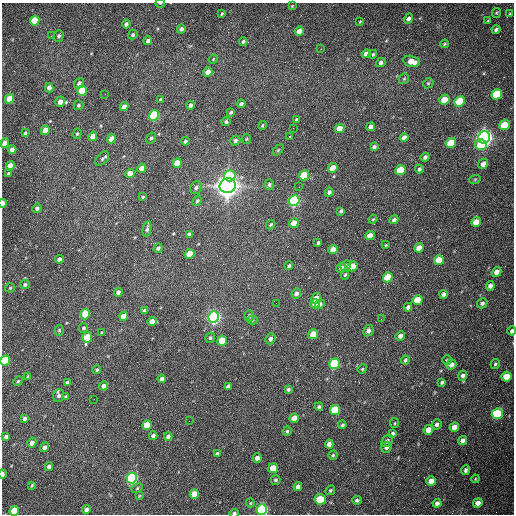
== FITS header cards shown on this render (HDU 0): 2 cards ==
NAXIS1  =                  512 /fastest changing axis
NAXIS2  =                  512 /next to fastest changing axis

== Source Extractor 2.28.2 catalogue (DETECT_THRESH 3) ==
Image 512 x 512 px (HDU 0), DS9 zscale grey, 1 PNG px = 1 image px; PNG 516 x 516 px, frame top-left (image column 1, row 512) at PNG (2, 3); each listed source drawn as its Kron ellipse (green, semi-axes under 4 px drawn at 4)
Background 1490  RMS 22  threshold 66.8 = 3 sigma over >= 5 px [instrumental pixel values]
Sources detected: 219; all 219 listed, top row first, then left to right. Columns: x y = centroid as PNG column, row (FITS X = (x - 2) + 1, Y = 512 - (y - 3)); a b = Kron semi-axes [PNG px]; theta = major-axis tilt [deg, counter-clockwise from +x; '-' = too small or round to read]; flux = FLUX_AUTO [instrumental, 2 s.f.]
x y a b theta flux
160 3 5 2 - 1.9e+03
292 6 4 3 - 1.3e+03
496 13 5 3 - 1.6e+03
222 14 3 3 - 1.7e+03
510 14 3 3 - 1.4e+03
408 19 5 4 - 4.4e+03
35 20 5 4 - 4.9e+04
488 21 4 3 - 1.6e+03
360 22 3 2 - 1.2e+03
126 24 4 4 - 4.2e+03
181 29 4 4 - 4.5e+03
496 30 4 3 - 3.6e+03
299 31 5 4 - 9.8e+03
133 35 5 4 - 2.9e+03
51 36 3 2 - 1.5e+03
59 36 6 5 - 3.2e+03
148 40 4 4 - 4.4e+03
243 41 4 4 - 2.4e+03
445 44 4 3 - 1.6e+03
321 49 2 2 - 7.8e+02
366 54 5 4 - 1.1e+04
373 54 4 4 - 1.9e+03
213 59 4 4 - 1.5e+03
412 61 8 5 -14 1.9e+04
381 62 5 4 - 4.1e+03
208 72 5 4 - 1.3e+04
404 79 6 4 43 2.3e+03
79 83 5 4 - 5.2e+03
428 83 5 4 - 2.1e+03
49 88 4 4 - 8.3e+03
82 91 5 4 - 6.4e+04
105 94 2 2 - 8.9e+02
497 94 5 5 - 1.4e+05
9 99 5 4 - 3.1e+04
160 99 4 3 - 1.7e+03
444 100 5 4 - 3.3e+04
460 101 5 5 - 9.6e+04
60 102 5 4 - 1.0e+04
241 104 4 3 - 3.9e+03
78 105 5 4 - 2.6e+03
190 105 4 3 - 4.3e+03
124 107 4 4 - 9.9e+03
231 112 4 3 - 2.5e+03
154 115 5 5 - 2.6e+05
296 119 3 3 - 1.7e+03
226 122 4 4 - 2.9e+03
262 125 4 3 - 1.7e+03
504 125 5 5 - 5.0e+04
371 127 5 4 - 8.0e+03
293 128 2 2 - 7.7e+02
339 128 5 4 - 1.6e+04
45 130 5 4 - 1.8e+04
25 133 4 3 - 2.5e+03
77 134 5 4 - 2.2e+03
93 136 5 4 - 1.6e+04
290 137 3 2 - 2.6e+03
404 137 4 4 - 7.0e+03
484 137 6 6 - 1.1e+06
151 138 6 4 57 2.6e+03
111 139 5 4 - 2.1e+04
246 139 5 4 - 1.8e+03
185 141 4 3 - 3.5e+03
235 141 5 5 - 4.1e+03
5 143 5 4 - 1.9e+04
451 143 5 5 - 5.6e+04
481 145 6 5 - 4.5e+04
374 147 4 4 - 4.3e+03
12 149 4 4 - 9.1e+03
278 150 6 4 46 2.1e+03
425 157 4 4 - 3.9e+03
102 159 8 5 47 3.7e+03
177 163 5 4 - 2.6e+04
483 164 5 4 - 8.5e+03
10 165 4 4 - 1.2e+04
142 168 4 4 - 1.0e+04
333 168 5 4 - 2.3e+04
419 169 4 3 - 2.9e+03
400 170 5 5 - 6.1e+04
130 173 5 4 - 1.6e+04
8 174 4 3 - 3.3e+03
304 175 5 4 - 6.9e+04
230 176 6 5 - 5.3e+04
475 179 6 3 19 1.5e+03
269 185 5 5 - 3.3e+03
228 186 8 7 - 2.1e+06
299 187 2 2 - 1.0e+03
196 188 6 5 - 3.9e+03
329 192 4 4 - 3.8e+03
143 197 3 2 - 1.4e+03
197 201 5 4 - 2.4e+03
294 201 5 5 - 3.5e+05
3 203 4 2 - 1.8e+04
37 208 5 4 - 4.3e+03
341 211 4 3 - 2.8e+03
373 219 4 3 - 1.3e+03
394 220 4 4 - 3.8e+03
476 222 5 4 - 2.1e+04
294 223 5 4 - 2.3e+04
271 225 5 4 - 2.2e+03
147 229 8 4 77 3.2e+03
189 234 4 3 - 4.0e+03
370 236 5 4 - 1.3e+04
318 243 3 3 - 2.4e+03
386 245 3 2 - 1.2e+03
158 248 5 4 - 3.1e+03
419 248 5 4 - 1.8e+04
333 250 5 4 - 1.3e+04
190 254 5 4 - 3.4e+04
59 259 4 4 - 7.8e+03
439 260 5 4 - 2.7e+04
289 266 4 3 - 2.8e+03
346 266 6 5 - 7.3e+03
352 266 5 4 - 2.2e+04
341 268 5 5 - 4.8e+03
497 272 5 4 - 1.1e+04
345 275 5 4 - 1.8e+03
388 277 5 4 - 6.6e+04
25 284 5 4 - 3.1e+03
490 286 5 4 - 6.7e+03
10 288 5 4 - 1.8e+03
118 292 4 4 - 5.9e+03
296 294 5 4 - 6.7e+03
444 294 4 4 - 5.9e+03
316 298 5 4 - 2.6e+04
417 300 5 5 - 4.9e+04
276 303 2 2 - 8.7e+02
482 303 5 5 - 3.9e+03
315 304 4 4 - 1.3e+04
320 304 5 4 - 4.8e+03
408 307 4 4 - 5.0e+03
144 310 4 3 - 2.5e+03
85 314 5 4 - 4.4e+04
124 316 5 4 - 1.6e+04
249 316 5 4 - 3.9e+03
214 317 6 5 - 7.0e+05
381 319 2 2 - 8.5e+02
252 320 5 4 - 2.0e+03
152 321 4 4 - 1.3e+04
83 328 5 4 - 2.8e+03
59 330 5 4 - 1.9e+03
368 331 6 5 - 5.3e+03
512 331 4 3 - 3.7e+03
102 333 4 3 - 1.7e+03
313 334 5 4 - 2.9e+04
400 336 5 4 - 5.8e+03
87 337 6 4 73 4.2e+04
210 338 5 4 - 3.2e+03
270 339 6 4 67 4.4e+03
222 341 5 4 - 3.7e+04
405 360 4 4 - 2.7e+03
447 360 5 4 - 1.8e+03
5 361 5 4 - 8.2e+04
335 364 5 5 - 1.7e+05
451 364 5 5 - 9.2e+03
495 364 5 4 - 2.3e+03
362 369 5 4 - 1.7e+03
97 370 4 3 - 2.9e+03
28 376 4 4 - 1.6e+03
463 376 5 4 - 4.8e+03
507 376 5 5 - 3.1e+04
162 379 4 4 - 5.3e+03
18 381 5 4 - 2.0e+03
67 382 4 3 - 3.6e+03
442 382 4 3 - 2.4e+03
104 386 4 4 - 5.9e+03
228 386 4 3 - 3.8e+03
288 389 4 3 - 3.1e+03
59 396 6 5 - 4.0e+03
65 397 3 3 - 1.4e+03
94 399 2 2 - 6.6e+02
319 407 4 4 - 2.8e+03
335 410 5 5 - 6.7e+04
497 414 5 5 - 1.6e+05
294 418 5 4 - 1.6e+04
24 419 4 3 - 4.3e+03
189 421 2 2 - 6.1e+02
395 423 5 4 - 1.7e+03
437 424 5 5 - 3.6e+03
147 425 5 4 - 3.4e+04
342 425 4 3 - 2.7e+03
454 427 5 4 - 1.2e+04
428 430 5 4 - 2.0e+04
287 431 4 4 - 2.5e+03
393 433 4 4 - 3.4e+03
153 436 4 4 - 4.2e+03
168 436 4 4 - 6.1e+03
6 437 4 4 - 5.7e+03
463 440 5 4 - 5.2e+03
387 441 7 5 47 3.6e+03
32 443 5 4 - 7.4e+03
329 444 4 4 - 6.8e+03
45 447 5 4 - 6.7e+03
386 447 5 5 - 7.0e+03
217 454 4 4 - 4.8e+03
333 455 4 4 - 2.0e+03
257 458 4 4 - 7.8e+03
49 467 4 3 - 4.9e+03
273 468 5 4 - 3.1e+04
466 470 5 4 - 3.4e+03
3 474 4 2 - 7.0e+03
132 478 5 5 - 3.5e+05
475 479 4 3 - 1.3e+03
276 480 5 5 - 2.5e+03
431 481 5 4 - 1.2e+04
32 485 4 3 - 1.6e+03
298 487 4 4 - 1.0e+04
137 488 6 4 26 2.3e+03
330 490 5 4 - 2.1e+03
194 494 5 4 - 2.3e+04
139 496 4 3 - 1.4e+03
320 499 6 5 - 1.1e+05
357 500 4 4 - 2.7e+03
250 503 4 4 - 1.7e+03
437 503 4 4 - 5.6e+03
478 503 5 4 - 1.0e+04
86 509 4 4 - 6.0e+03
262 509 5 5 - 4.3e+05
14 511 5 4 - 4.9e+04
234 513 5 3 - 3.2e+03
At the frame edge (FLAGS 8, measured only in part): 9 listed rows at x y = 160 3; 5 143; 3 203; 512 331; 5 361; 3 474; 262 509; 14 511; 234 513